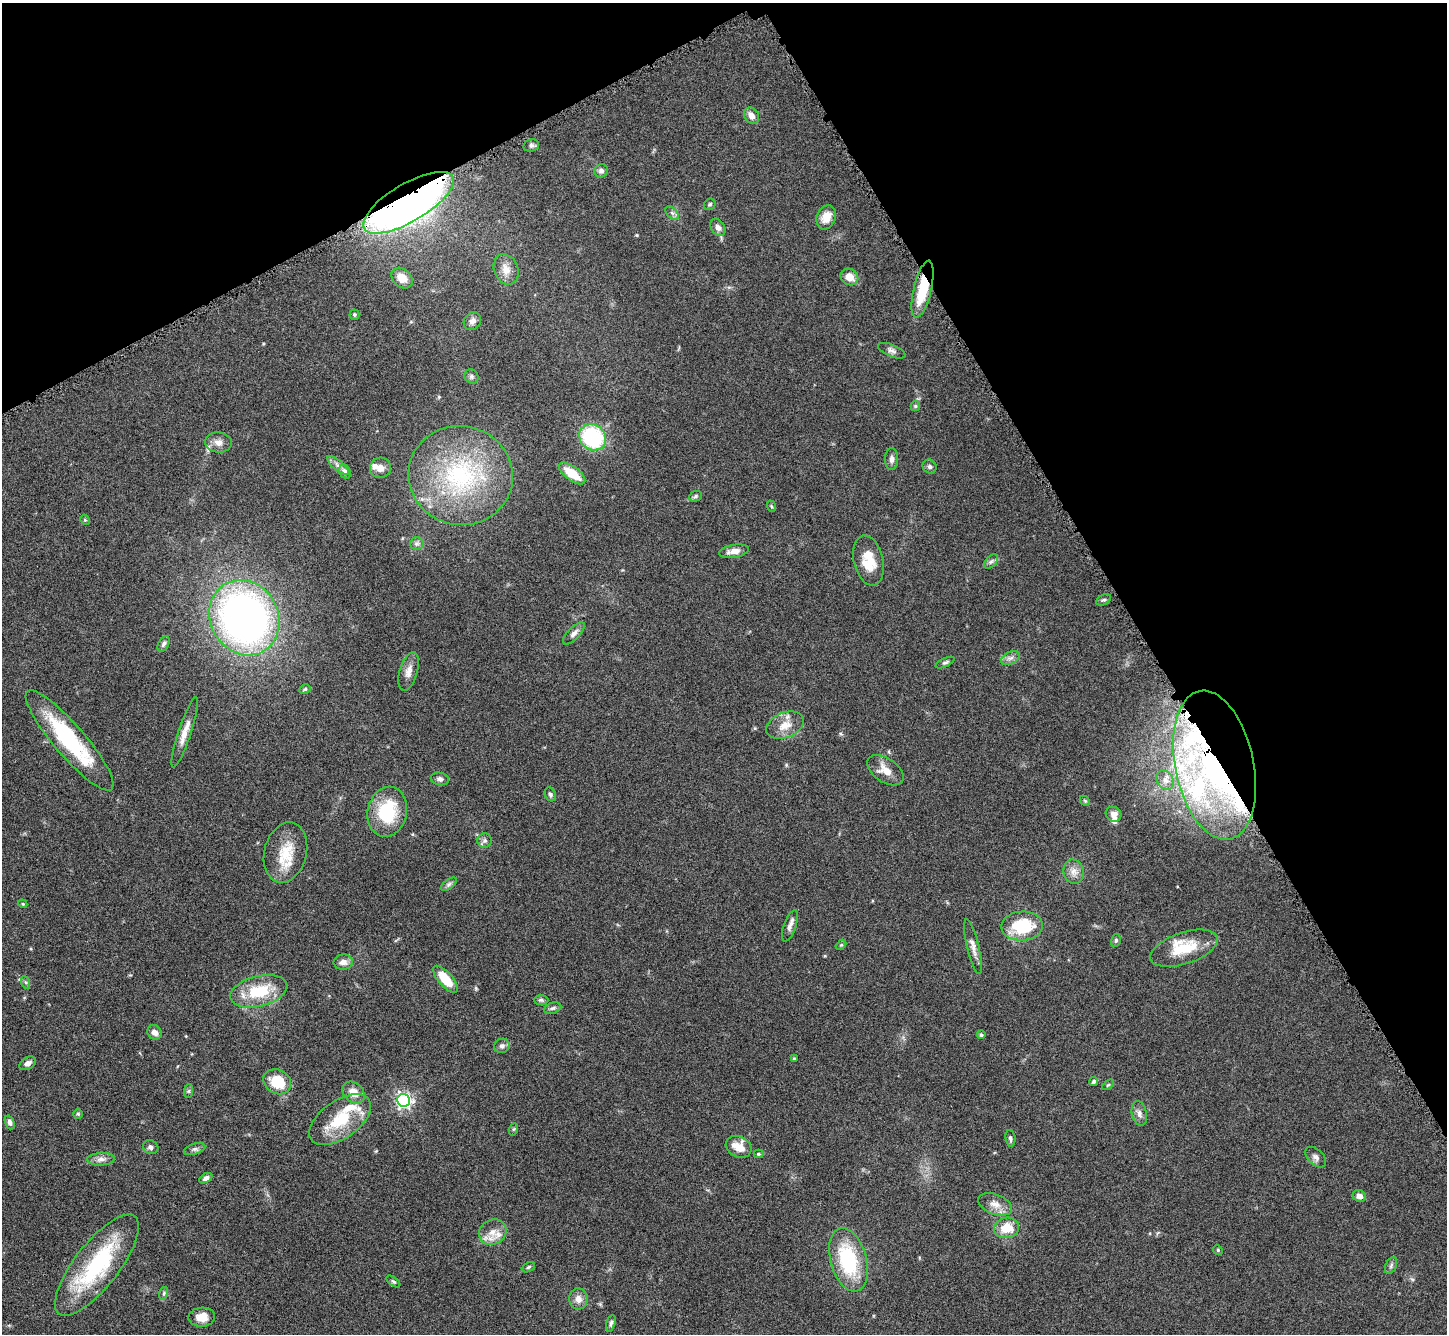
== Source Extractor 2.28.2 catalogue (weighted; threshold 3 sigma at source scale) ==
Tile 3 of 4 x 4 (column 3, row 1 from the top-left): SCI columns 2905-4349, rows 4298-5629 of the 5805 x 5795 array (HDU 1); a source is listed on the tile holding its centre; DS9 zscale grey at full resolution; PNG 1449 x 1336 px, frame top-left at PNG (2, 3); each listed source drawn as its Kron ellipse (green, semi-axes under 4 px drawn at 4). Shown black and unused: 28% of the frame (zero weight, under 8 of 16 exposures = <1% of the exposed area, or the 3 px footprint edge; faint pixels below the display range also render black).
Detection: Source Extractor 2.28.2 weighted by HDU 2 'WHT'; one run over the whole footprint, this tile lists its part. Background 0.0645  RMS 0.003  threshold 0.0124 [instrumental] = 3 sigma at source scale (4.09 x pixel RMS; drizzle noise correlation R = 1.36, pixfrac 0.8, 0.05/0.05 arcsec/px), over >= 5 px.
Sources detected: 118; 1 inside a brighter object's white glare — neither listed nor drawn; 10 inside a brighter listed object's ellipse — not listed separately; the other 107 listed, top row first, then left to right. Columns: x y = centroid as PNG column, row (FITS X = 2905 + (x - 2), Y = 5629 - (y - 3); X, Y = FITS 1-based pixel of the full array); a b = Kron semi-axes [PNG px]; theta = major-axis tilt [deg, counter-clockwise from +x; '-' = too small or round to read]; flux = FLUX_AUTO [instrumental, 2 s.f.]
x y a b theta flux
751 116 9 7 -54 1.8
531 145 8 6 12 0.78
601 171 7 6 - 0.95
408 203 51 19 31 200
710 204 6 5 - 0.51
672 213 8 5 -45 0.72
826 217 12 9 69 3.6
718 227 9 6 -55 1.3
506 269 15 12 -68 2.9
849 277 9 8 - 2.7
402 278 12 8 -42 3.5
923 289 29 9 77 10
354 315 5 5 - 0.41
472 321 9 8 - 1.4
892 351 14 6 -22 0.97
471 376 7 6 - 0.7
915 406 5 4 - 0.38
593 437 14 12 -39 24
218 442 13 10 -4 2
891 459 11 6 90 1.1
338 465 13 5 -40 1.3
930 467 7 6 - 0.67
380 468 11 10 - 2
345 472 7 6 - 1.4
572 473 15 7 -37 6.6
461 476 52 49 -13 42
695 496 6 5 - 0.49
771 506 6 3 -70 0.34
85 520 5 4 - 0.3
417 543 7 6 - 0.76
734 551 15 6 9 2.3
869 561 25 14 -77 6.6
991 562 9 5 44 0.7
1104 600 8 5 25 0.52
244 618 39 34 -61 150
574 633 14 6 46 1.3
164 644 8 5 61 0.74
1011 658 10 6 26 1.1
945 663 10 4 25 0.57
409 671 20 9 74 2.2
305 689 6 4 30 0.49
785 725 20 12 22 4
185 732 37 6 72 3.3
70 740 64 15 -49 28
1214 765 76 39 -78 76
885 770 20 12 -34 3.7
440 779 9 6 -11 0.9
1165 780 10 8 -58 1.5
550 794 7 5 -60 0.56
1085 801 6 4 -44 0.35
387 812 25 19 78 15
1114 814 8 7 - 1.5
485 840 7 7 - 0.8
285 852 30 21 77 8.5
1074 872 12 10 -75 2.1
449 884 9 4 36 0.69
23 904 4 3 - 0.25
790 926 16 6 71 1.4
1022 926 21 14 4 14
1116 940 6 5 - 0.5
841 945 6 4 43 0.35
973 947 28 6 -76 2.1
1184 948 35 15 18 9.8
343 962 9 7 4 1.6
445 979 17 7 -48 7
25 982 6 4 -70 0.47
259 991 29 15 14 12
541 1000 7 5 0 0.53
553 1008 9 5 18 0.66
154 1032 8 6 -47 1.7
981 1035 4 4 - 0.6
502 1046 8 7 - 0.95
794 1059 3 3 - 0.31
28 1063 9 6 30 1.3
277 1082 14 12 -30 8.1
1094 1082 4 4 - 0.58
1108 1085 7 3 36 0.32
189 1091 7 4 89 0.53
354 1092 12 9 -43 2.9
403 1100 6 6 - 84
1139 1113 12 7 -78 1.4
78 1114 5 5 - 0.38
340 1120 35 19 35 12
10 1122 7 4 -69 1
514 1129 6 4 70 0.32
1010 1138 8 5 -83 0.64
151 1147 8 6 -27 0.97
739 1147 13 10 -26 3.8
195 1149 11 5 17 0.84
758 1154 5 4 - 0.34
1316 1157 12 7 -43 1.1
101 1159 14 6 3 1.5
206 1178 7 4 29 1.1
1359 1196 6 6 - 1.5
995 1204 17 10 -22 2.6
1006 1228 12 10 11 5.8
493 1232 14 12 27 3.4
1218 1250 5 4 - 0.36
849 1260 32 18 -74 22
97 1265 62 22 52 31
1391 1265 9 5 64 0.67
528 1267 7 4 28 0.46
393 1282 8 4 -38 0.44
164 1293 6 4 72 0.44
578 1299 10 9 - 2
202 1317 13 9 3 3
611 1323 8 4 74 0.67
Overlapping masked pixels (flux is a lower limit): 3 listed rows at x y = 408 203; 923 289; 1214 765